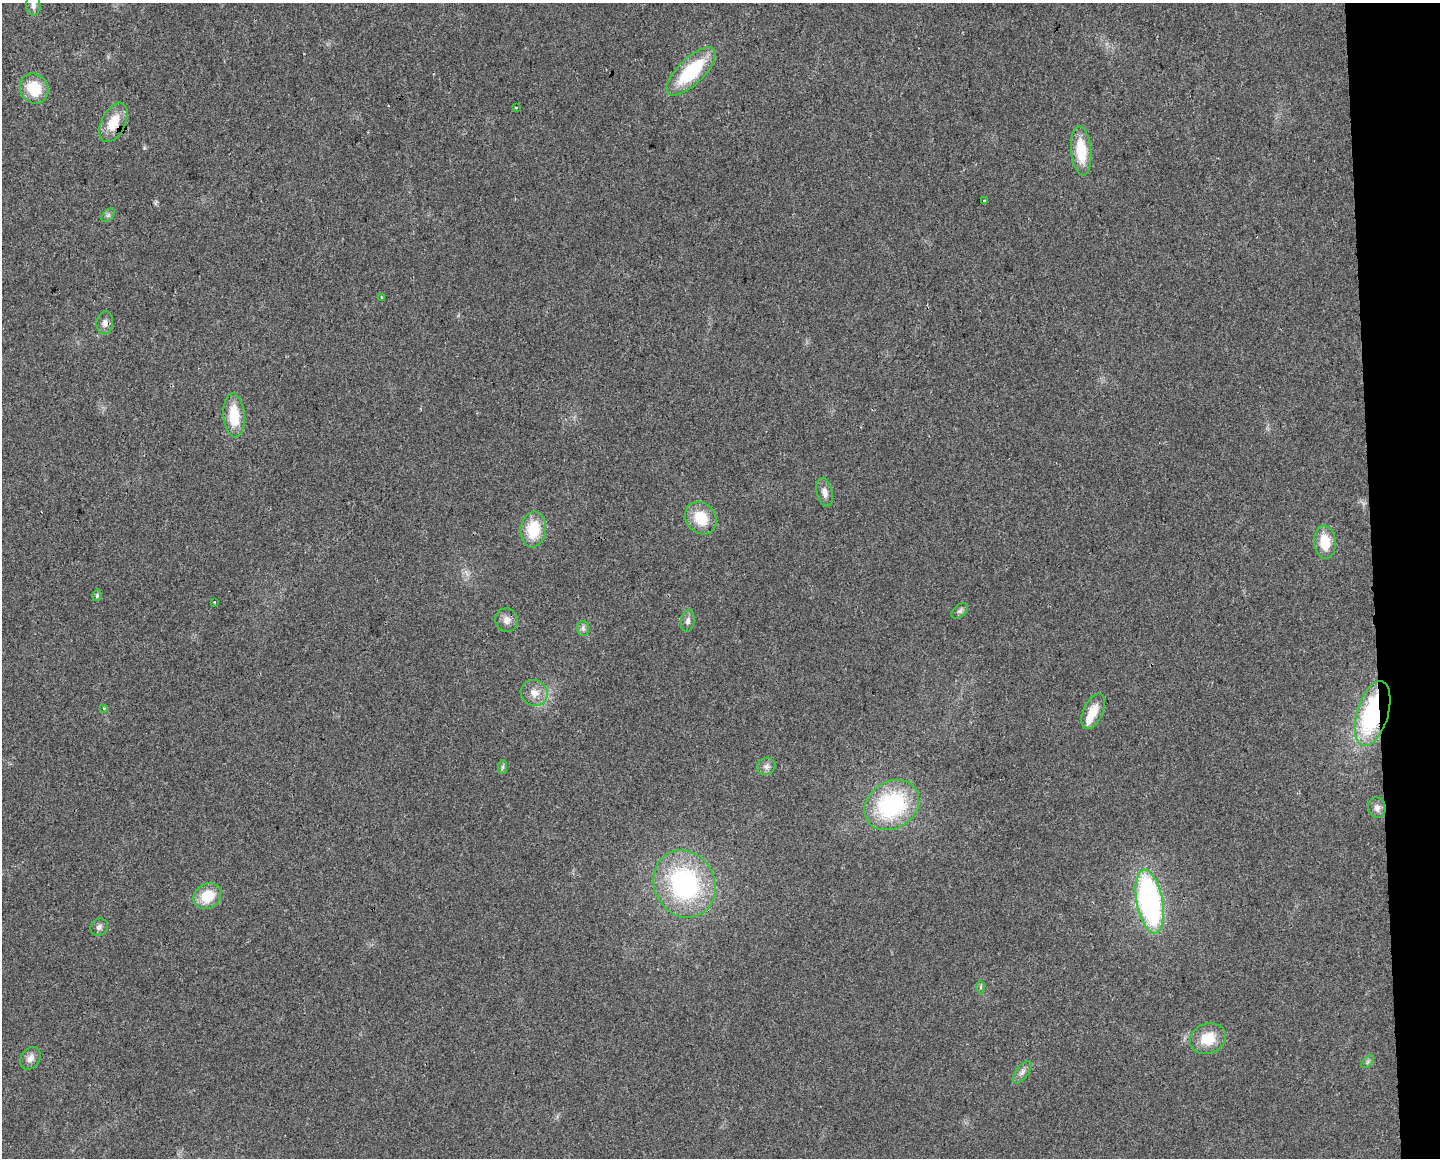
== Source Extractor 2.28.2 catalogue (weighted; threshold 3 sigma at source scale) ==
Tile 9 of 3 x 4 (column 3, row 3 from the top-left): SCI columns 2888-4325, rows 1157-2312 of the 4379 x 4624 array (HDU 1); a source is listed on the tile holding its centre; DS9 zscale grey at full resolution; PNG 1442 x 1160 px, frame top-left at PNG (2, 3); each listed source drawn as its Kron ellipse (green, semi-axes under 4 px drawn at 4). Shown black and unused: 5% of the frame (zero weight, under 2 of 3 exposures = <1% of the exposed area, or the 3 px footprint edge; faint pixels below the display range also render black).
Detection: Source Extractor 2.28.2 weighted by HDU 2 'WHT'; one run over the whole footprint, this tile lists its part. Background 0.0451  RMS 0.0067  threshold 0.0301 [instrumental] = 3 sigma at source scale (4.5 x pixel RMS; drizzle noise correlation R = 1.50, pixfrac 1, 0.0396/0.0396 arcsec/px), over >= 5 px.
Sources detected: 39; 1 inside a brighter object's white glare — neither listed nor drawn; the other 38 listed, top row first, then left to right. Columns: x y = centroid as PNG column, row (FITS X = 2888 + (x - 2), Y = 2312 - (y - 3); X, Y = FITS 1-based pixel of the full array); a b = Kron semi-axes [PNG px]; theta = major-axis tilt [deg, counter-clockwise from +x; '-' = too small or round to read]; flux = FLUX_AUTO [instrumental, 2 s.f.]
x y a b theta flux
33 5 10 7 -90 3.1
691 71 31 13 44 44
34 88 15 14 - 21
516 107 3 3 - 1.8
113 122 21 12 64 15
1081 151 24 10 -85 24
984 200 3 3 - 4.1
108 215 8 5 45 1.5
382 297 3 3 - 0.74
105 323 11 8 83 3.5
234 415 22 10 -86 21
825 492 14 8 -79 4.3
701 518 17 14 -51 19
533 529 18 12 83 23
1325 542 17 11 -85 16
97 595 6 4 77 1.2
214 602 2 2 - 0.54
960 611 10 5 38 1.9
507 620 12 11 - 4.4
688 621 11 7 81 2.9
583 628 7 6 - 1.8
534 693 14 12 -36 7.5
103 708 3 3 - 1.8
1093 711 19 10 66 11
1373 714 33 15 73 87
766 766 9 8 - 3.1
503 767 7 4 89 1.2
892 805 29 23 33 78
1377 808 10 8 -80 3.2
684 884 34 30 -64 100
207 896 14 12 33 17
1150 902 32 13 -79 170
99 927 9 8 - 2.5
980 987 6 4 90 1.1
1208 1039 18 15 21 17
30 1058 12 9 56 4.4
1368 1062 8 4 45 1.3
1022 1072 13 6 53 3.1
Overlapping masked pixels (flux is a lower limit): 2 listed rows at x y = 113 122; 1373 714
Isophote crosses this tile's border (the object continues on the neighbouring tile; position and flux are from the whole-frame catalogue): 1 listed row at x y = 33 5